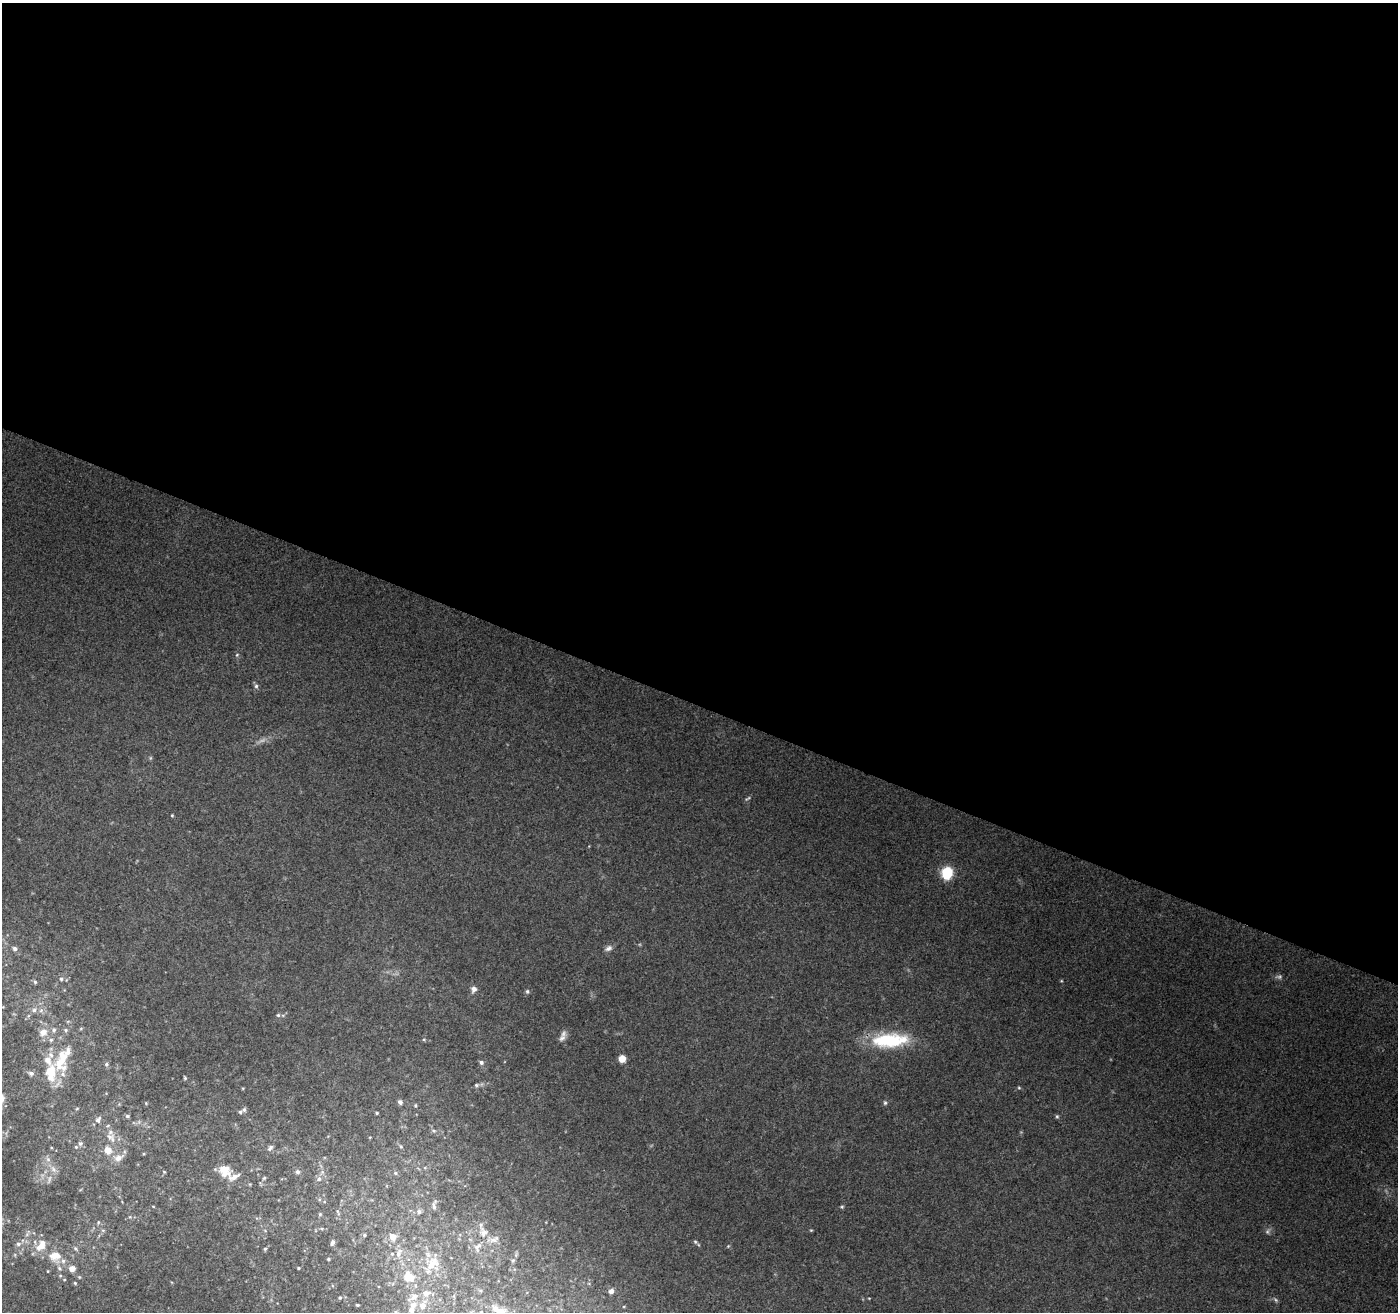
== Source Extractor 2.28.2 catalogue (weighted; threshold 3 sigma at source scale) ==
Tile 3 of 4 x 4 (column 3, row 1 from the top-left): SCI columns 2806-4201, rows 4206-5515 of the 5599 x 5725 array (HDU 1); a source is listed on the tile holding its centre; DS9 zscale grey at full resolution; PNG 1400 x 1314 px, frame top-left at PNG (2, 3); no overlay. Shown black and unused: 54% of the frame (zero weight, under 3 of 4 exposures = <1% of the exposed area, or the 3 px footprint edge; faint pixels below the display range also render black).
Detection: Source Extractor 2.28.2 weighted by HDU 2 'WHT'; one run over the whole footprint, this tile lists its part. Background 0.228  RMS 0.0079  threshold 0.0357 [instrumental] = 3 sigma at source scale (4.5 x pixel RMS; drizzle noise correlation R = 1.50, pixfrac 1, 0.0396/0.0396 arcsec/px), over >= 5 px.
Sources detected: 117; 7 too faint to see at this stretch — not listed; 21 inside a brighter listed object's ellipse — not listed separately; the other 89 listed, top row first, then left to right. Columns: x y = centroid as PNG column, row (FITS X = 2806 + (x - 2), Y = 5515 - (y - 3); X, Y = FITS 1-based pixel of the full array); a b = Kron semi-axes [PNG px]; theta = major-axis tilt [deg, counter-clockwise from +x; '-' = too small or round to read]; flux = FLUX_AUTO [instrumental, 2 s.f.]
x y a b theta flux
237 655 6 5 - 1.1
256 686 6 5 - 1.7
172 815 4 3 - 0.78
947 873 6 6 - 97
608 948 10 7 25 3.2
15 949 5 4 - 2.7
61 979 6 5 - 1.8
35 982 5 4 - 1.3
474 989 7 7 - 3.5
527 991 6 5 - 1.4
34 1010 7 6 - 2.7
278 1015 5 5 - 1.5
54 1030 7 6 - 2.4
43 1032 11 9 21 6.5
562 1038 11 8 43 4
424 1039 5 3 - 0.93
890 1040 45 16 3 51
622 1059 6 6 - 8.7
61 1060 40 17 82 31
481 1062 6 6 - 2
106 1064 6 5 - 1.5
31 1073 7 6 - 2.4
185 1078 5 3 - 0.96
477 1085 6 5 - 1.5
1019 1088 5 4 - 0.88
400 1102 5 5 - 3.1
146 1103 4 4 - 0.65
885 1103 6 5 - 1.3
415 1105 5 4 - 1
77 1108 5 3 - 0.73
244 1110 7 5 76 1.6
377 1113 4 3 - 1.1
127 1116 5 4 - 1.4
1057 1116 5 4 - 1.1
98 1120 9 6 57 3.4
434 1131 6 4 -1 1.3
370 1137 4 3 - 0.58
112 1139 16 6 -90 4.9
80 1143 7 6 - 1.9
401 1147 6 4 -53 1.1
270 1148 9 6 50 2.3
107 1150 9 8 - 8
118 1158 14 8 26 6
53 1169 12 6 -58 3.9
224 1170 15 12 -38 14
164 1172 4 4 - 0.77
297 1172 6 5 - 2.7
395 1173 6 4 -24 1.3
264 1178 5 5 - 1.1
319 1179 8 7 - 3.2
153 1206 4 3 - 0.58
434 1206 12 4 88 2.4
842 1207 5 4 - 1
338 1212 11 4 -73 1.6
419 1212 7 6 - 2.4
320 1214 5 4 - 1.1
98 1222 5 4 - 1
103 1230 6 4 18 1.1
483 1232 15 11 -73 8
27 1233 14 4 58 2.9
364 1235 5 4 - 1.4
393 1237 7 7 - 7.7
332 1242 7 5 74 2.4
695 1242 5 4 - 1.1
18 1244 7 6 - 2.6
41 1245 19 10 50 11
728 1246 4 4 - 0.75
477 1247 16 9 66 6.2
75 1248 7 4 -59 1.4
265 1249 5 4 - 1.1
399 1253 15 8 67 6.5
55 1256 18 14 -8 15
328 1259 3 3 - 1
513 1260 5 5 - 1.2
435 1261 23 14 -57 16
298 1268 4 3 - 0.8
72 1269 7 7 - 5
48 1271 4 3 - 0.57
60 1275 5 3 - 0.94
410 1278 19 10 -67 14
75 1283 4 4 - 0.94
611 1291 5 5 - 3.2
340 1297 4 3 - 0.92
413 1297 18 8 32 7
357 1305 3 3 - 1
423 1305 13 9 63 7.2
411 1310 9 7 89 4.3
501 1311 12 9 37 6
481 1312 4 3 - 0.75
Isophote crosses this tile's border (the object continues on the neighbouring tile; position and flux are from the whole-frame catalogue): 3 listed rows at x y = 411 1310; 501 1311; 481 1312
Unlisted compact peaks at least as high as the median listed source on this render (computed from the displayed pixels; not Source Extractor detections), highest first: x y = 811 1230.